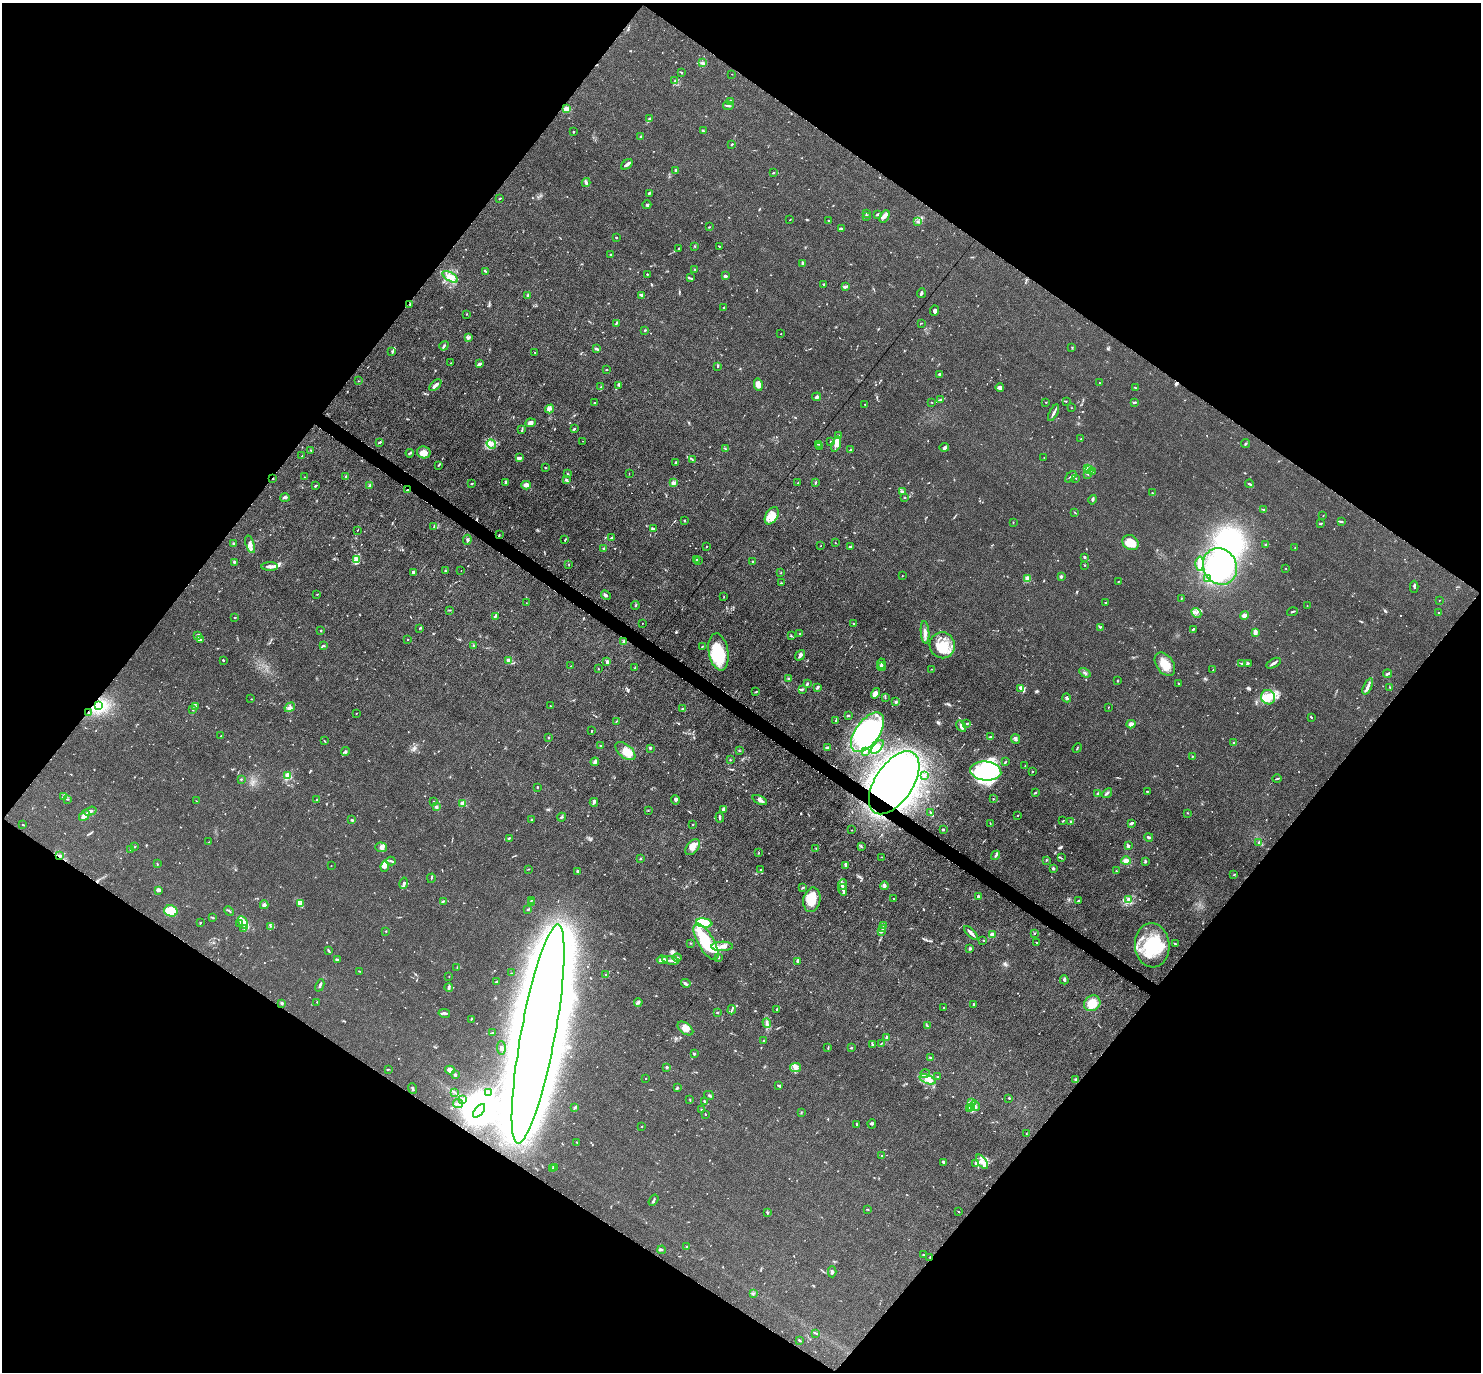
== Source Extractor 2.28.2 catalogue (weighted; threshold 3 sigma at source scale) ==
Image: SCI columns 44-5959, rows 447-5925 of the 6087 x 6078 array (HDU 1 of 3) = the unmasked area's bounding box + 8 px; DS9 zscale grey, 4 x 4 block average (1 PNG px = mean of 4 x 4 image px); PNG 1483 x 1374 px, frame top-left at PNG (2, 3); each listed source drawn as its Kron ellipse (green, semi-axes under 4 px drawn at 4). Shown black and unused: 50% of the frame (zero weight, under 3 of 6 exposures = <1% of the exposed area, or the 3 px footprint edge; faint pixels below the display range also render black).
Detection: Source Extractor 2.28.2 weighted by HDU 2 'WHT'. Background 0.0333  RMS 0.0038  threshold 0.0155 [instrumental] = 3 sigma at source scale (4.09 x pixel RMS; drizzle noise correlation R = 1.36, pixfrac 0.8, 0.05/0.05 arcsec/px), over >= 5 px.
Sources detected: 913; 23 inside a brighter object's white glare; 7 cosmic-ray / hot-pixel residue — neither listed nor drawn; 25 coinciding with a brighter row at this scale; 77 inside a brighter listed object's ellipse — not listed separately; of the other 781, all 500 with FLUX_AUTO >= 0.859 (the completeness limit of this list) listed and drawn (281 fainter detections not listed), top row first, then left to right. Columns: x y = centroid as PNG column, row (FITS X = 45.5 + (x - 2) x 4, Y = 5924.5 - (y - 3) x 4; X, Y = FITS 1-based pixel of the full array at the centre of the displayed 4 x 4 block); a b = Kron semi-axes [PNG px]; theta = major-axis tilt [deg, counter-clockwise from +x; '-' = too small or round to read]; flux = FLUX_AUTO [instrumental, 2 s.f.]
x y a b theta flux
703 63 3 2 - 2.5
681 73 2 2 - 3.1
732 74 2 2 - 0.86
675 81 2 2 - 1.4
730 102 3 3 - 7.2
728 106 5 2 - 4
567 109 4 3 - 12
649 118 3 2 - 2.1
703 131 3 2 - 1.6
573 132 2 2 - 3.8
641 136 2 2 - 1.8
731 144 4 2 - 1.7
627 164 7 2 39 6.4
676 171 3 2 - 3.3
773 173 2 2 - 2.4
586 183 4 3 - 3.7
649 193 3 2 - 3.3
500 199 2 2 - 0.87
647 205 4 2 - 2.9
866 214 3 2 - 2.2
877 214 3 2 - 5
867 216 2 2 - 2.2
884 216 7 4 61 8.4
790 220 2 2 - 1.1
829 221 2 2 - 1.3
918 222 4 2 - 2
709 227 2 2 - 1.5
841 228 2 2 - 1.9
616 238 2 2 - 6.2
695 246 2 2 - 1.7
719 246 2 2 - 1.4
679 248 3 2 - 2.1
611 255 3 2 - 2
803 263 3 3 - 3.2
695 269 2 2 - 1.3
485 271 3 2 - 2.1
647 274 2 2 - 1.2
725 276 3 2 - 6.7
450 277 8 4 -32 13
690 278 4 2 - 2.7
824 284 2 2 - 1.3
846 287 3 2 - 2
921 293 5 2 - 4.5
527 295 3 2 - 2.6
641 295 4 2 - 4
410 304 2 2 - 2.9
724 308 2 2 - 3.2
934 311 5 3 - 4.2
466 314 2 2 - 1.1
616 323 2 2 - 0.91
922 323 3 2 - 0.91
645 330 2 2 - 2.5
781 334 2 2 - 1.1
468 338 4 2 - 3
444 346 5 2 - 3.5
1072 347 2 2 - 0.96
596 349 4 2 - 4
392 351 2 2 - 1.1
535 352 2 2 - 0.87
451 363 2 2 - 1.2
480 364 4 2 - 9.2
717 366 3 2 - 2
607 370 2 2 - 1.1
939 374 2 2 - 2.4
358 381 2 2 - 1.2
1099 383 2 2 - 2.1
435 385 7 2 44 11
619 385 3 3 - 2.1
758 385 6 4 -79 13
601 387 4 2 - 2.9
1135 387 3 2 - 1.2
1000 388 4 3 - 7.3
817 397 4 3 - 6.1
941 399 3 2 - 1.8
1066 401 2 2 - 1.2
932 402 2 2 - 0.92
1046 402 2 2 - 1.2
1135 402 3 2 - 1.5
595 403 3 2 - 2
865 404 2 2 - 0.88
1071 408 2 2 - 0.99
550 409 4 2 - 4
1054 413 9 2 62 7
531 423 5 3 - 7.6
522 429 3 2 - 1.6
574 429 3 2 - 2.4
839 435 4 2 - 2.3
1081 439 2 2 - 1.3
583 441 2 2 - 1.1
380 442 3 2 - 2.2
831 442 3 2 - 2.7
491 444 5 4 - 8.9
819 444 3 2 - 2.5
836 444 8 4 70 13
1245 444 5 2 - 2
819 446 2 2 - 1.1
944 447 4 2 - 3.7
725 449 2 2 - 1.1
311 450 2 2 - 1.5
850 450 3 2 - 1.2
424 452 7 6 - 16
410 453 4 2 - 2.7
302 456 3 2 - 1.2
1044 457 2 2 - 1.3
519 458 4 2 - 8.1
692 459 3 2 - 1.4
676 463 4 2 - 2.8
438 465 2 2 - 2
545 467 2 2 - 1.2
1088 469 2 2 - 0.86
1090 469 4 2 - 3.5
1092 471 3 2 - 2.1
568 474 2 2 - 1.6
629 474 2 2 - 0.86
1088 474 2 2 - 1.1
305 477 2 2 - 1
346 477 2 2 - 3.8
1071 477 7 2 45 4
273 478 2 2 - 3.1
1076 478 2 2 - 0.93
566 480 3 2 - 2.6
506 482 4 3 - 2.6
798 482 2 2 - 0.99
471 483 3 2 - 1.4
674 483 3 2 - 2.3
815 483 3 2 - 2.2
1249 484 4 2 - 2.8
370 485 3 2 - 2.3
526 485 4 3 - 13
315 486 2 2 - 1.9
407 490 2 2 - 4.3
903 491 4 2 - 2.2
1152 493 2 2 - 2.6
285 498 5 2 - 5.4
905 498 2 2 - 0.88
1093 500 5 2 - 2.3
1263 509 3 2 - 1.9
1074 512 3 2 - 1.3
772 516 9 6 60 19
1323 516 2 2 - 1.3
684 520 3 2 - 1.5
1341 521 4 2 - 3.1
1013 522 2 2 - 1.8
1321 523 3 2 - 1.3
434 526 3 2 - 1.4
653 528 3 2 - 2.2
357 530 2 2 - 0.92
499 535 2 2 - 1.5
612 537 2 2 - 2
467 540 5 2 - 2.3
565 540 3 2 - 2.2
233 543 2 2 - 3.6
835 543 2 2 - 0.87
1130 543 8 7 - 33
250 544 9 3 -73 8.6
1266 544 3 2 - 1.6
707 546 2 2 - 3.1
821 546 2 2 - 0.91
850 547 3 2 - 5.6
604 548 3 2 - 2.1
1295 548 2 2 - 1.5
1085 557 3 2 - 2.3
357 559 4 3 - 5
696 560 2 2 - 1.9
698 561 2 2 - 1.3
234 562 3 2 - 2.3
753 562 2 2 - 2.4
568 564 2 2 - 1.4
1200 564 7 3 -88 18
1085 565 2 2 - 1.1
270 566 8 2 -1 9.9
1220 566 19 16 -61 300
1286 568 2 2 - 1.3
445 571 2 2 - 1.3
461 571 2 2 - 0.91
413 572 3 3 - 5.5
781 573 2 2 - 1.3
902 576 2 2 - 1.1
1061 577 3 2 - 4.8
1208 578 2 2 - 1.8
1028 579 3 2 - 1.6
1118 582 2 2 - 1.1
781 583 2 2 - 1.5
1414 587 6 2 -90 2.9
317 594 2 2 - 1
606 595 5 3 - 3.9
724 597 2 2 - 0.89
1181 598 2 2 - 1.2
1439 600 2 2 - 0.91
526 603 2 2 - 1
1106 603 3 2 - 1.8
635 605 4 2 - 1.6
1307 606 2 2 - 1.2
450 610 2 2 - 0.96
1292 612 5 2 - 4.2
1196 613 5 4 - 7.1
1438 613 2 2 - 1.3
1245 615 4 3 - 9.2
495 616 4 3 - 3.3
234 618 2 2 - 1.6
642 623 2 2 - 0.97
853 623 2 2 - 1.4
1100 627 3 2 - 1.5
419 628 2 2 - 1.2
1193 629 3 2 - 2.9
321 631 2 2 - 1.3
925 632 11 3 -85 9.7
1255 632 4 3 - 8.5
800 634 2 2 - 1.2
198 636 3 3 - 3.3
791 636 2 2 - 1.4
408 639 2 2 - 2.6
200 640 3 2 - 1.9
624 641 3 3 - 3.4
473 645 2 2 - 1.4
942 645 13 12 - 45
323 646 4 2 - 2.5
702 646 2 2 - 1.2
718 652 19 9 -80 110
800 655 6 3 53 6.9
223 660 2 2 - 2.1
508 661 2 2 - 45
607 662 4 3 - 4.1
881 663 5 2 - 3.7
1248 663 3 3 - 2
1273 663 8 2 29 6.5
1165 664 13 8 -54 31
1242 664 2 2 - 1.1
571 666 2 2 - 0.95
881 667 4 3 - 4
635 668 3 2 - 1.1
598 669 2 2 - 1.1
931 669 2 2 - 0.93
1213 670 3 2 - 1.6
1085 673 6 2 -34 3.8
1387 674 4 2 - 4.6
788 678 3 2 - 1.5
1118 681 2 2 - 1.6
808 683 3 2 - 1.9
1179 684 2 2 - 2.2
1368 686 9 3 65 7.5
817 687 3 2 - 5.4
1021 688 4 2 - 6.6
1390 688 3 2 - 1.3
803 689 3 2 - 1.9
756 691 3 2 - 1.6
875 693 5 4 - 10
885 697 4 2 - 2.2
1268 697 7 6 - 21
1067 698 4 3 - 4.2
251 699 2 2 - 0.91
896 702 2 2 - 5.2
99 706 4 3 - 8.8
550 706 2 2 - 1
195 707 2 2 - 1.4
290 707 5 2 - 4.6
1108 707 2 2 - 1
682 709 3 2 - 2.4
192 710 3 2 - 1.2
88 712 2 2 - 1
356 713 2 2 - 1
848 715 3 2 - 1.8
1311 717 3 2 - 1.6
836 720 2 2 - 0.98
616 721 2 2 - 1
967 723 2 2 - 1.7
1131 724 4 3 - 12
961 726 6 3 -55 5.5
592 731 2 2 - 1.5
867 732 23 12 54 210
221 736 2 2 - 1
991 737 2 2 - 1.6
548 738 2 2 - 1.9
1015 739 5 3 - 3.6
325 741 3 2 - 1.2
1233 743 2 2 - 1.2
601 746 3 2 - 1.6
827 747 4 2 - 4.1
877 747 8 3 50 9.5
650 748 2 2 - 11
1077 748 5 2 - 1.5
345 751 4 2 - 3.1
625 751 12 6 -40 29
739 751 2 2 - 1.1
865 751 3 2 - 2.5
1192 756 2 2 - 1.3
730 760 2 2 - 1.3
595 762 4 3 - 7.5
1006 762 4 2 - 1.7
1025 766 3 2 - 1.5
986 771 15 9 -7 160
1032 771 2 2 - 1.3
288 775 2 2 - 55
925 775 2 2 - 1.5
241 779 2 2 - 3.7
1277 779 5 2 - 2.3
894 783 36 19 56 850
537 787 3 2 - 1.4
1147 791 2 2 - 1.4
1036 793 3 2 - 1.8
1107 793 5 2 - 4.9
1098 794 4 2 - 2.5
64 797 2 2 - 2.2
67 799 2 2 - 1.5
993 799 2 2 - 1.7
317 800 2 2 - 1.6
675 800 4 4 - 4
760 800 8 2 -25 5.7
196 801 2 2 - 0.89
434 801 2 2 - 2.3
594 802 4 2 - 4
463 803 2 2 - 62
436 807 2 2 - 14
723 809 3 2 - 7.7
648 810 2 2 - 1
90 811 6 3 19 7
931 813 4 2 - 3.2
1188 813 2 2 - 1.1
1018 815 2 2 - 1.3
84 816 6 3 50 14
562 817 4 2 - 2.9
720 817 5 2 - 2.3
531 819 3 2 - 2.2
352 820 2 2 - 6.3
1063 821 2 2 - 1.4
1071 822 3 3 - 3.4
990 823 2 2 - 0.91
1132 823 4 2 - 4.4
693 824 2 2 - 1.1
22 825 2 2 - 1.1
943 829 3 2 - 2.2
851 830 2 2 - 0.87
1149 837 4 2 - 4.7
509 838 3 2 - 1.5
209 842 3 2 - 0.97
1259 842 2 2 - 4.5
861 846 4 2 - 1.7
1128 846 3 2 - 5
135 847 2 2 - 1
381 847 6 5 - 6.9
693 847 9 5 49 18
816 848 2 2 - 0.98
131 850 3 2 - 1.4
759 853 2 2 - 1
996 855 5 2 - 3
59 856 3 2 - 2.4
881 857 2 2 - 0.89
1061 858 3 2 - 1.7
641 859 2 2 - 1.2
1046 860 2 2 - 2.4
391 861 4 2 - 3.7
1126 861 5 4 - 9.5
1145 861 3 3 - 2
157 863 2 2 - 1.4
846 865 4 2 - 6.5
331 866 2 2 - 1.3
385 866 5 4 - 7.1
1053 868 2 2 - 4.2
528 869 3 2 - 1.2
761 870 2 2 - 2.6
577 871 3 2 - 1.9
1116 871 2 2 - 0.99
1234 874 3 2 - 1.1
431 878 5 2 - 1.8
404 883 6 3 77 5.2
842 884 6 3 67 4.8
884 886 4 3 - 3.2
803 887 2 2 - 2.7
158 890 4 3 - 5.7
843 890 5 3 - 5.4
978 896 3 2 - 3
894 899 2 2 - 1.4
1129 899 3 3 - 3.2
531 900 2 2 - 1.3
812 900 12 8 77 44
1079 900 2 2 - 1.6
443 901 3 2 - 1.9
531 903 3 2 - 6.7
300 904 3 3 - 5.7
264 905 4 3 - 5.4
527 909 3 2 - 2.3
171 911 7 5 -15 45
229 911 5 2 - 1.8
213 918 2 2 - 0.9
243 922 7 4 -61 13
200 923 2 2 - 1.6
704 923 8 4 -8 54
239 924 2 2 - 0.95
884 925 3 3 - 3
270 926 2 2 - 0.95
243 928 3 2 - 1.6
883 928 3 2 - 4
386 931 2 2 - 0.89
882 932 3 3 - 3
971 933 9 2 -46 10
1035 933 2 2 - 1.6
992 935 2 2 - 58
983 940 2 2 - 1.1
706 942 20 8 -60 130
690 943 2 2 - 0.87
1037 943 2 2 - 1.6
1175 944 2 2 - 4.4
1152 945 22 17 -86 100
722 946 10 4 1 15
970 948 3 3 - 2.6
329 951 3 2 - 1.8
718 957 2 2 - 3.2
677 958 4 3 - 5.3
337 960 4 2 - 2.1
662 960 5 2 - 12
671 960 8 2 -10 6.9
798 961 2 2 - 13
457 967 2 2 - 0.87
359 971 2 2 - 0.88
511 973 2 2 - 1
606 975 3 2 - 1.5
449 977 2 2 - 1.1
1064 980 4 2 - 2.7
496 981 3 2 - 1.8
686 983 5 2 - 4.1
320 985 6 2 67 3.9
449 987 4 2 - 4.6
317 1002 2 2 - 1.5
638 1002 4 3 - 4.5
282 1003 2 2 - 16
1092 1003 8 7 - 36
974 1004 3 2 - 1.3
944 1008 2 2 - 1.2
777 1009 3 2 - 2
732 1010 5 2 - 2.2
444 1013 6 2 -10 5.3
717 1013 2 2 - 1.8
471 1019 2 2 - 1.6
767 1023 5 3 - 5.1
927 1026 2 2 - 1.3
685 1028 9 5 -35 14
492 1033 3 2 - 1.6
538 1034 111 17 80 11000
886 1038 4 2 - 3.7
764 1041 2 2 - 0.88
872 1044 2 2 - 1.1
881 1044 3 2 - 1.5
501 1048 7 4 -87 7.1
828 1048 3 2 - 1.6
851 1048 2 2 - 2
694 1054 3 2 - 2.4
930 1058 3 2 - 2.7
667 1067 2 2 - 3.8
796 1067 5 4 - 8.3
388 1069 3 2 - 1.2
450 1070 5 3 - 18
925 1074 4 3 - 3.6
455 1075 3 2 - 3.9
938 1077 3 2 - 2.2
646 1079 2 2 - 0.94
928 1079 8 3 -22 11
1076 1079 3 2 - 1.5
778 1085 3 2 - 1.8
413 1088 5 2 - 2.7
677 1088 4 2 - 2.3
455 1092 3 2 - 1.5
488 1092 2 2 - 1.2
709 1095 5 2 - 2.5
1009 1098 3 2 - 1.6
463 1099 2 2 - 2.5
690 1100 3 2 - 1.4
704 1101 2 2 - 2.3
972 1102 3 2 - 2.7
458 1103 5 2 - 3.5
975 1106 5 2 - 2.8
575 1107 3 2 - 2.3
972 1107 2 2 - 1.3
969 1108 2 2 - 0.99
701 1110 2 2 - 1.1
479 1111 8 4 51 12000
801 1113 2 2 - 0.95
705 1115 2 2 - 1.1
872 1124 5 2 - 2.2
857 1125 3 2 - 1.5
642 1126 2 2 - 2.3
1026 1133 2 2 - 1
577 1142 4 2 - 1.4
882 1156 2 2 - 3.5
944 1162 4 2 - 4.1
982 1162 8 3 -53 10
976 1164 3 2 - 2.1
555 1167 2 2 - 1.9
553 1168 2 2 - 1.8
654 1200 6 2 56 2.5
868 1209 3 2 - 0.91
767 1212 3 2 - 1.5
959 1212 4 2 - 1.2
687 1246 2 2 - 2.9
662 1250 4 2 - 2.4
923 1255 2 2 - 2.2
930 1257 2 2 - 1.6
832 1272 5 3 - 5.1
753 1293 2 2 - 1.1
816 1333 4 2 - 2
800 1340 3 2 - 2.6
Overlapping masked pixels (flux is a lower limit): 9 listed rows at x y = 410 304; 273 478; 407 490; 499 535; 88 712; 894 783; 59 856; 538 1034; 930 1257
Diffuse or blended objects may show on this block-average render without a row.